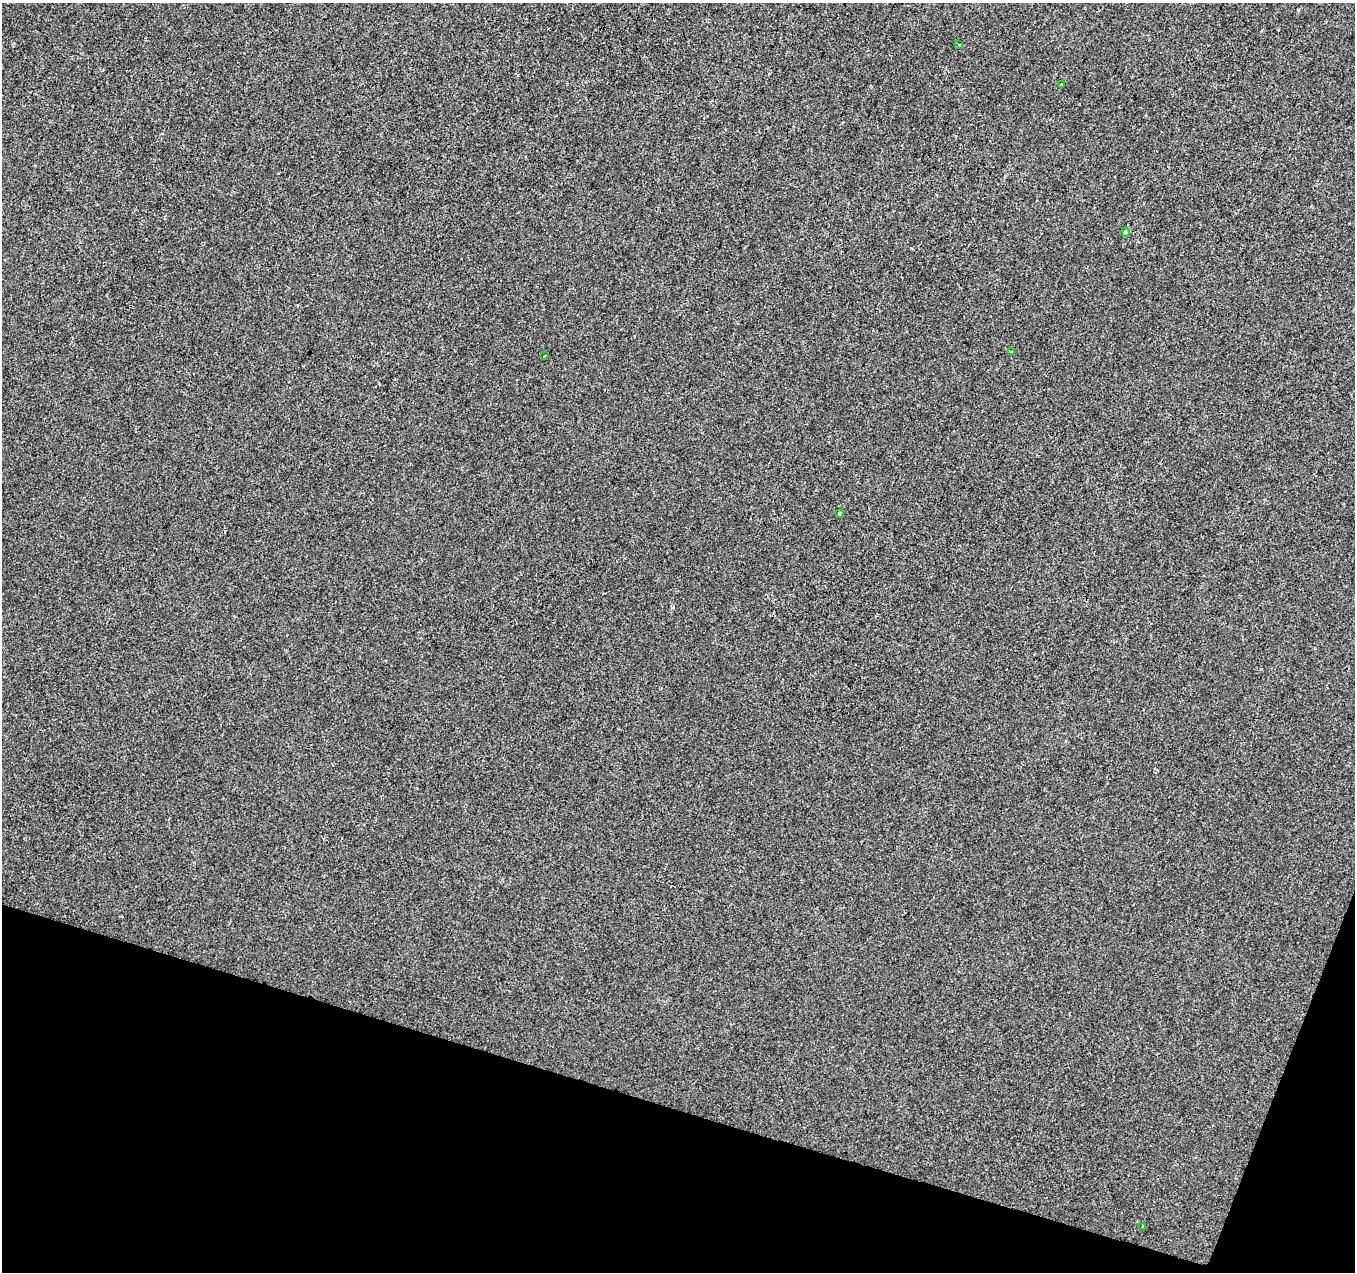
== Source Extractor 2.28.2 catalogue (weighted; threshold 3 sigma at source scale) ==
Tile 15 of 4 x 4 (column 3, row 4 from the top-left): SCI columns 2716-4068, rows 278-1547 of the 5422 x 5573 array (HDU 1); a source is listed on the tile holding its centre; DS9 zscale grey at full resolution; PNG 1357 x 1274 px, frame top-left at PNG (2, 3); each listed source drawn as its Kron ellipse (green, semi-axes under 4 px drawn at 4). Shown black and unused: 15% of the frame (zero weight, under 2 of 3 exposures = <1% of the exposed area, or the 3 px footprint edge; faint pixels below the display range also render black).
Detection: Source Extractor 2.28.2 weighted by HDU 2 'WHT'; one run over the whole footprint, this tile lists its part. Background -5.66e-04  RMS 0.0041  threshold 0.0187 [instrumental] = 3 sigma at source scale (4.5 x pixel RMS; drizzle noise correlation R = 1.50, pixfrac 1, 0.0396/0.0396 arcsec/px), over >= 5 px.
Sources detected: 7; all 7 listed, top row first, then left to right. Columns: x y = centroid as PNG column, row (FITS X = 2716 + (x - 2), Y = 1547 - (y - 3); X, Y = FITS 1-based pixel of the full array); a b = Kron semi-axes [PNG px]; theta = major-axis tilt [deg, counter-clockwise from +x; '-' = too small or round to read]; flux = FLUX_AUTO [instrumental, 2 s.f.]
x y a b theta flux
959 45 3 3 - 0.59
1061 85 3 3 - 3.3
1125 232 5 4 - 0.92
1011 352 3 3 - 0.77
544 356 3 2 - 0.54
839 514 4 3 - 1
1142 1226 3 3 - 0.51